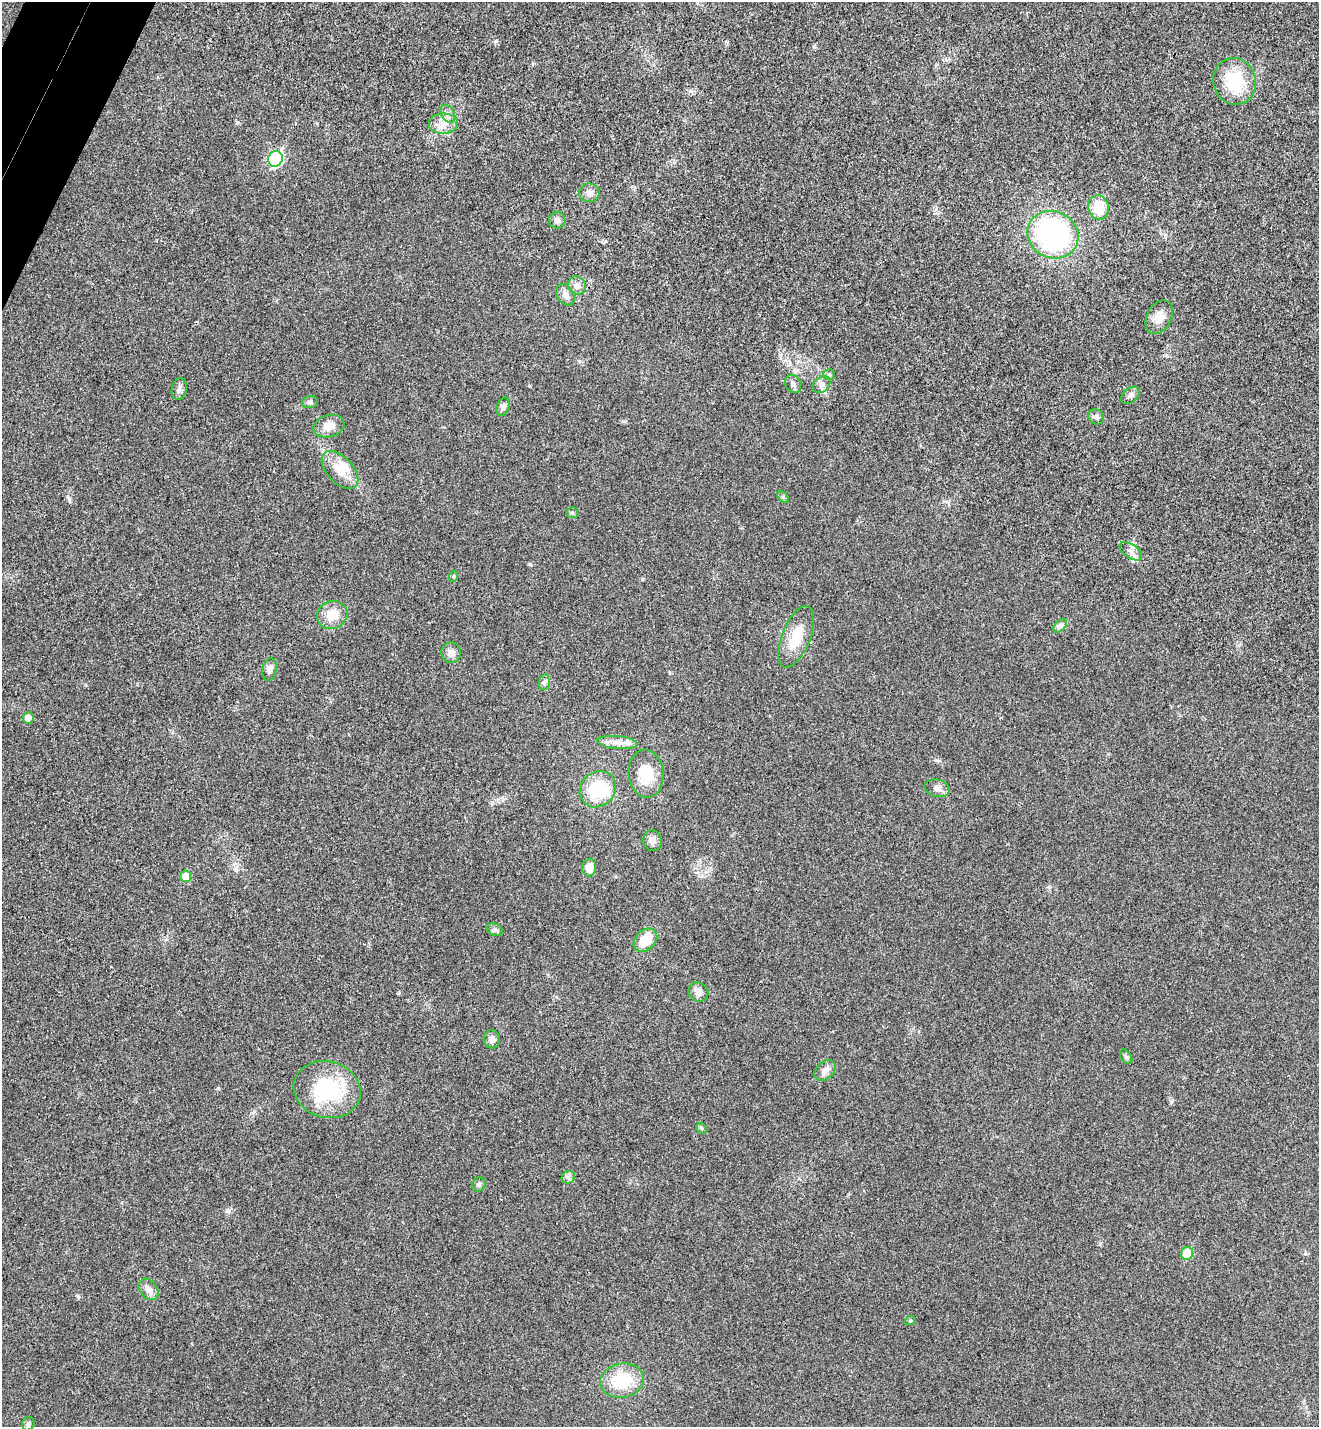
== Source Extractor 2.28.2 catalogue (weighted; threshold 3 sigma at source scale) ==
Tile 11 of 4 x 4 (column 3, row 3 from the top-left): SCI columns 2830-4146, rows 1459-2883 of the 5795 x 5765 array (HDU 1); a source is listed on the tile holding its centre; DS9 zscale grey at full resolution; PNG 1321 x 1429 px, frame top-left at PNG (2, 2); each listed source drawn as its Kron ellipse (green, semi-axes under 4 px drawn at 4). Shown black and unused: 1% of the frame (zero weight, under 3 of 4 exposures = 6% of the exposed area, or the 3 px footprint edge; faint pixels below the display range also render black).
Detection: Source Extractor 2.28.2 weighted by HDU 2 'WHT'; one run over the whole footprint, this tile lists its part. Background 0.0216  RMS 0.0064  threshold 0.0287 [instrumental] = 3 sigma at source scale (4.5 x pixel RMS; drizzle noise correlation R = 1.50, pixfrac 1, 0.05/0.05 arcsec/px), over >= 5 px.
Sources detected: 59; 2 inside a brighter object's white glare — neither listed nor drawn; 3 inside a brighter listed object's ellipse — not listed separately; the other 54 listed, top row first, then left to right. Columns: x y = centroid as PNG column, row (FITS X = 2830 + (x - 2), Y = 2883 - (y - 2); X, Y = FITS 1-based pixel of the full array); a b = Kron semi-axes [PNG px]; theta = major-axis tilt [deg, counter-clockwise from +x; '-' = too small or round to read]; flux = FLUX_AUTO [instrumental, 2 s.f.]
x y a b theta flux
1235 81 23 21 -74 29
448 114 10 6 -59 2.7
443 124 14 10 2 6.7
275 159 8 7 - 93
589 193 10 9 - 3.3
1099 207 12 10 -77 17
557 220 8 8 - 2.6
1053 235 26 23 -25 110
577 285 9 8 - 3.6
565 295 11 8 -57 3.5
1159 317 18 12 62 7.1
829 375 6 5 - 1.1
793 384 9 7 -60 2.4
822 384 10 7 43 2.7
179 389 11 7 78 2.6
1130 395 11 7 38 2.2
310 402 8 6 15 1.5
503 407 9 6 70 2
1096 417 8 7 - 2
329 426 15 11 15 7.3
340 470 23 13 -47 12
783 497 7 4 -46 0.94
572 513 6 5 - 1.1
1131 551 13 7 -33 3.4
454 576 6 3 72 0.72
332 615 15 14 - 10
1060 626 8 5 44 1.7
796 637 33 14 68 17
451 653 10 9 - 4.3
269 669 12 7 80 2.7
544 682 8 5 83 1.6
28 718 5 5 - 5
618 742 20 6 -5 5.2
646 774 24 17 -85 18
937 788 13 8 -17 3.4
598 789 19 17 44 30
652 841 10 9 - 3.7
589 868 9 7 82 7.4
186 876 6 5 - 12
495 930 8 6 -25 1.7
645 940 13 9 44 13
698 992 10 9 - 3.7
492 1039 9 8 - 3.7
1126 1057 8 5 -53 1.3
825 1070 12 8 43 3.7
327 1090 34 28 -15 46
701 1128 6 4 -45 0.87
568 1177 7 6 - 1.8
479 1184 7 6 - 1.6
1187 1253 6 6 - 14
148 1289 12 8 -51 4.3
910 1321 6 3 19 0.76
622 1381 22 17 10 26
28 1424 7 6 - 1.4
Unlisted compact peaks at least as high as the median listed source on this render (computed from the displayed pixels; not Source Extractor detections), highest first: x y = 78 1296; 218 1088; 530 564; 496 41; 69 500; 237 122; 227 1211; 643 579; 529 386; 1171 1102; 814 47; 579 361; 690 91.